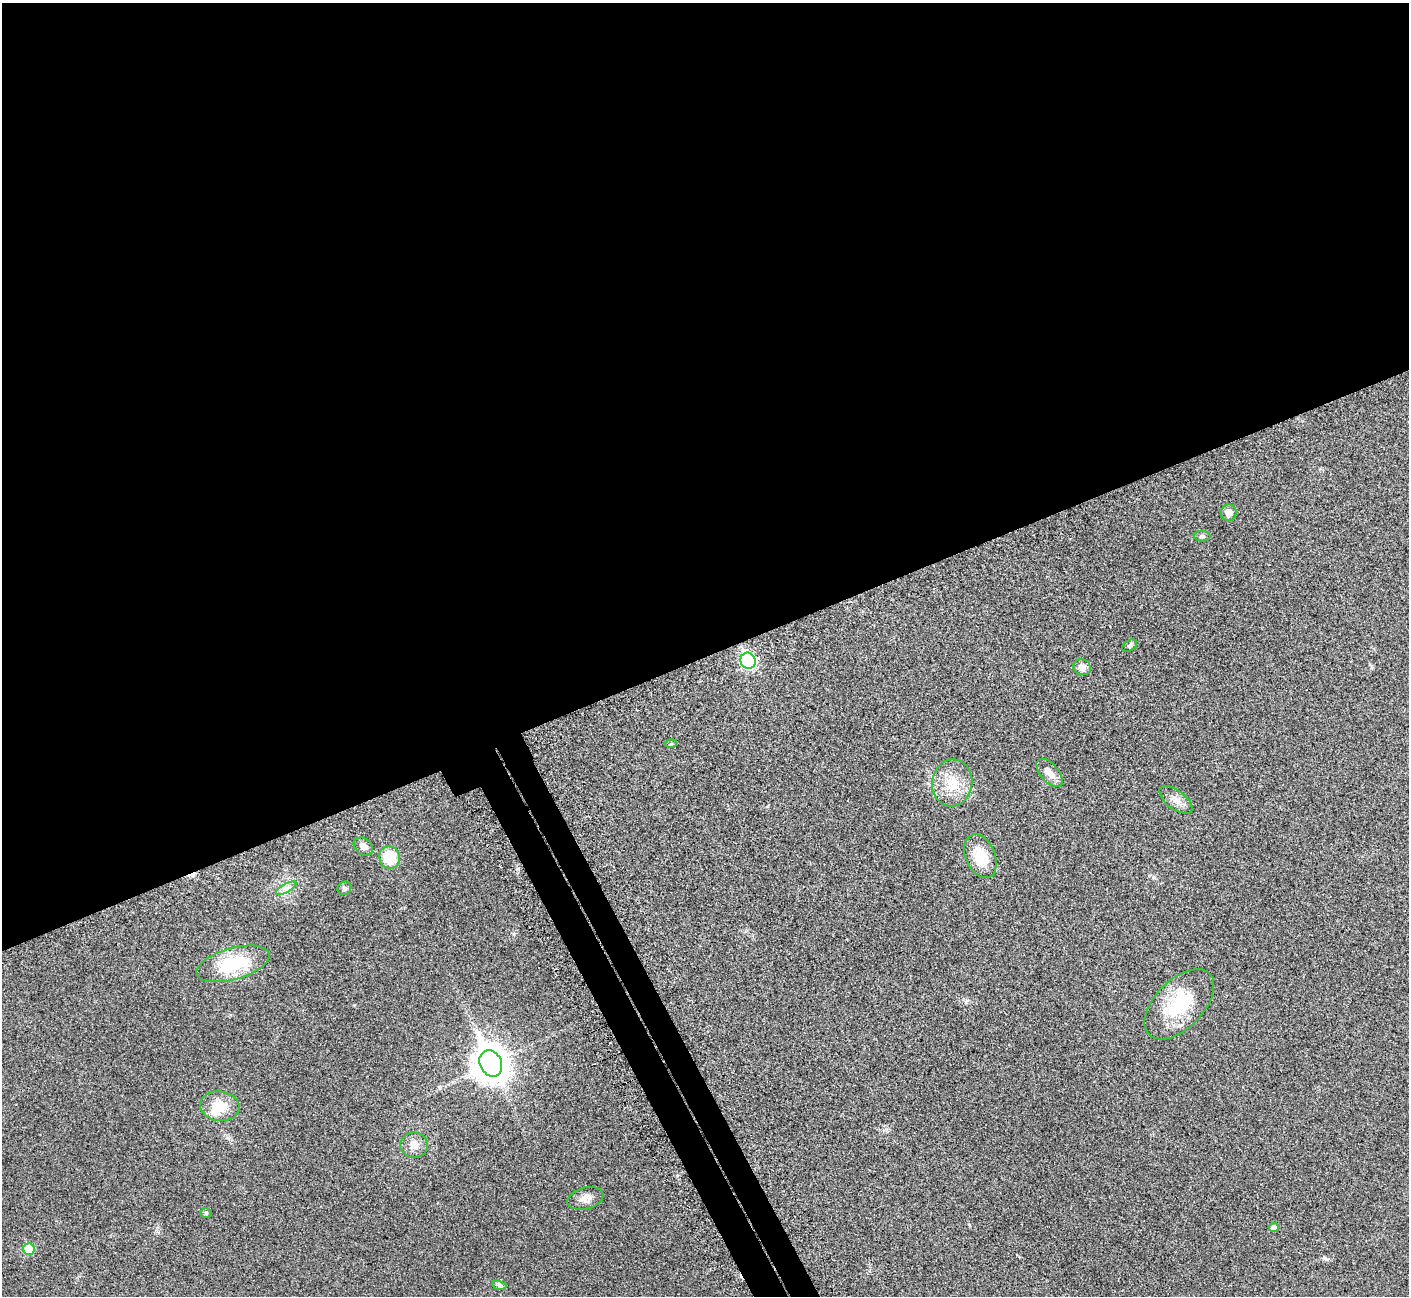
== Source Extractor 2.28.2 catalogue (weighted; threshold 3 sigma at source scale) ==
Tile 2 of 4 x 4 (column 2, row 1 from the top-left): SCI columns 1500-2906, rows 4127-5420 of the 5816 x 5795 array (HDU 1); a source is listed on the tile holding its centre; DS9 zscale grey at full resolution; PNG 1411 x 1298 px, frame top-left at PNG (2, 3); each listed source drawn as its Kron ellipse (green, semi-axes under 4 px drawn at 4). Shown black and unused: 53% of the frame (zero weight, under 3 of 5 exposures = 5% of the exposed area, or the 3 px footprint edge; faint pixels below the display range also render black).
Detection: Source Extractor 2.28.2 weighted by HDU 2 'WHT'; one run over the whole footprint, this tile lists its part. Background 0.0258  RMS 0.006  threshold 0.0271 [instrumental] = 3 sigma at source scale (4.5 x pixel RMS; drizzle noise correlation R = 1.50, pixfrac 1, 0.05/0.05 arcsec/px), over >= 5 px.
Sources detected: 25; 1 inside a brighter object's white glare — neither listed nor drawn; the other 24 listed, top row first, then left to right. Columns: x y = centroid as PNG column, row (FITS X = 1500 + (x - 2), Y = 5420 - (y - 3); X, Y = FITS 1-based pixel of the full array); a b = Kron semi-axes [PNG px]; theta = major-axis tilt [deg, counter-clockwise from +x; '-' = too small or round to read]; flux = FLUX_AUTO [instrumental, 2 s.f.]
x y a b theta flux
1229 513 8 8 - 3.5
1202 536 8 5 -1 1.2
1130 646 8 5 30 1.2
748 661 8 7 - 95
1082 667 9 7 -25 3.3
671 744 6 4 4 0.63
1049 773 17 9 -49 4.5
952 783 23 20 83 15
1176 800 19 9 -37 4.6
363 846 10 7 -38 3.1
980 856 23 14 -67 15
390 857 11 10 - 17
286 888 11 4 29 2.2
344 888 7 6 - 1.3
233 964 37 15 16 32
1179 1004 43 24 46 34
491 1063 14 11 -64 1100
220 1106 20 15 -7 12
414 1145 13 12 - 5.1
585 1198 18 10 15 4.5
206 1213 5 5 - 0.96
1274 1227 5 4 - 2.8
29 1249 6 5 - 17
499 1285 7 4 -19 1.2
Unlisted compact peaks at least as high as the median listed source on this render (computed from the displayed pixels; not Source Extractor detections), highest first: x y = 514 934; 966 1002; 1325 1258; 1153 877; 969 1224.